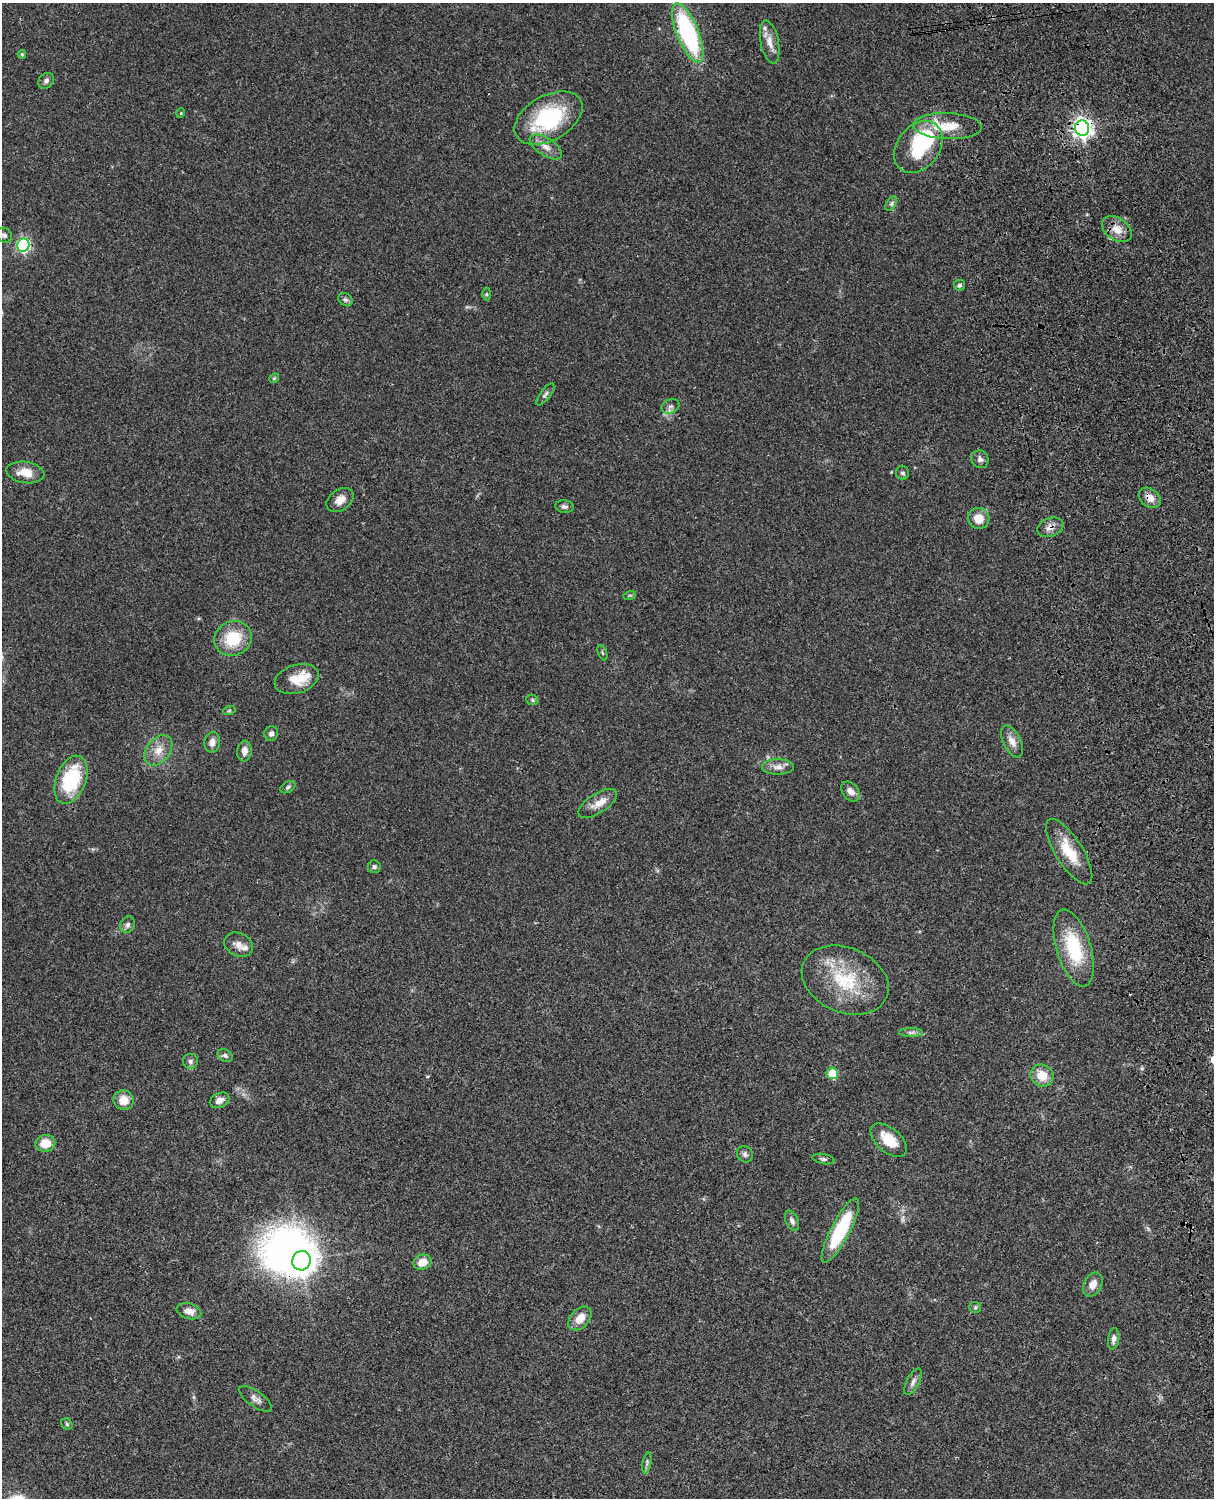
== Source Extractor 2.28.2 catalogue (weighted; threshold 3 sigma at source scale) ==
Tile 6 of 4 x 3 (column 2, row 2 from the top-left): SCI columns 1333-2544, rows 1773-3268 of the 5087 x 4927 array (HDU 1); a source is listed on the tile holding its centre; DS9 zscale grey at full resolution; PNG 1216 x 1500 px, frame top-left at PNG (2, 3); each listed source drawn as its Kron ellipse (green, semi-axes under 4 px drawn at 4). Shown black and unused: <1% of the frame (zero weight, under 3 of 4 exposures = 6% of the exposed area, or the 3 px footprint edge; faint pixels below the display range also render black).
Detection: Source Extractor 2.28.2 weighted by HDU 2 'WHT'; one run over the whole footprint, this tile lists its part. Background 0.0886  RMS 0.0062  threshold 0.0277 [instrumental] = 3 sigma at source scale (4.5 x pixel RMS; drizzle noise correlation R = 1.50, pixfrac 1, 0.05/0.05 arcsec/px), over >= 5 px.
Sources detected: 79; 3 inside a brighter object's white glare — neither listed nor drawn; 2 inside a brighter listed object's ellipse — not listed separately; the other 74 listed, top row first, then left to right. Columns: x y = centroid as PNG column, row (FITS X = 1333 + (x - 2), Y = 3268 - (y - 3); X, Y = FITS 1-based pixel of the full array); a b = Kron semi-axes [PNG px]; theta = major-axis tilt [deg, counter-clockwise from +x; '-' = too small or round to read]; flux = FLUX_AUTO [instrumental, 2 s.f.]
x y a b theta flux
688 33 31 11 -68 84
770 42 22 9 -78 6.6
22 54 4 3 - 0.67
46 81 8 7 - 1.9
181 113 5 3 - 0.46
548 118 37 22 29 55
947 126 34 13 -2 17
1082 128 8 7 - 330
546 147 18 9 -33 5.7
918 147 29 21 51 35
891 204 8 4 59 1.4
1117 229 16 11 -34 7.3
4 235 8 7 - 1.9
23 245 6 6 - 99
960 285 5 5 - 1.2
486 294 6 4 89 0.85
345 300 8 6 -35 1.5
274 378 5 4 - 0.81
545 394 13 5 53 1.8
670 406 9 7 24 2.2
980 459 9 8 - 2.1
25 472 19 10 -8 8.8
903 473 7 6 - 1.4
1150 498 12 9 -39 5.3
340 500 15 10 35 4.9
564 507 9 6 -6 1.7
979 518 11 10 - 8.8
1050 527 14 9 20 4.2
630 595 6 4 17 0.84
233 638 19 17 28 22
602 653 8 2 -69 0.71
297 679 23 14 17 14
532 700 6 5 - 0.92
229 711 6 4 19 0.75
271 734 7 7 - 2
1012 741 17 8 -64 5
212 742 10 7 79 3.3
158 750 17 11 52 7.5
244 751 10 7 84 4
778 767 16 8 0 4.2
71 780 25 15 69 40
288 787 8 5 31 1.2
851 792 11 7 -53 4.3
598 804 22 10 33 6.7
1069 852 38 13 -58 18
374 867 6 6 - 1.4
128 925 8 7 - 1.9
239 945 15 11 -26 4.7
1074 948 40 17 -73 33
845 980 45 32 -23 39
911 1033 12 4 0 1.9
225 1055 8 6 -30 1.7
190 1061 7 7 - 1.8
832 1073 6 5 - 18
1042 1076 12 10 -34 10
124 1100 10 9 - 8.1
220 1100 10 7 25 3.8
889 1140 21 12 -40 13
45 1143 10 8 10 10
745 1154 8 7 - 1.9
823 1159 11 5 -11 1.4
792 1221 11 6 -67 2.5
840 1230 36 9 62 41
301 1261 10 9 - 670
422 1262 9 7 18 6.5
1093 1284 13 9 62 5.5
975 1307 6 5 - 1.1
189 1311 12 7 -16 4.6
580 1318 14 9 48 7.6
1114 1339 11 5 82 2.9
913 1382 14 6 63 2.8
255 1399 19 7 -35 3.4
67 1424 6 5 - 0.91
647 1463 10 3 79 1.4
Overlapping masked pixels (flux is a lower limit): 3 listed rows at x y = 1082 128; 1150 498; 1050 527